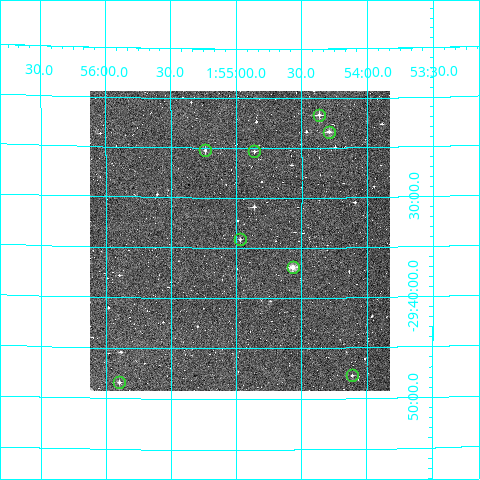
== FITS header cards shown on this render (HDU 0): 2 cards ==
NAXIS1  =                  300
NAXIS2  =                  300

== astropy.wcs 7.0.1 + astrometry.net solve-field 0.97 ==
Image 300 x 300 px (HDU 0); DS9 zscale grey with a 90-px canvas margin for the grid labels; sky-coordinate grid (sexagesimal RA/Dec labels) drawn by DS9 from the SOLVED WCS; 8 Tycho-2 reference stars matched to detected sources circled (green)
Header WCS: RA---TAN/DEC--TAN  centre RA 01:54:58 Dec -29:34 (28.74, -29.57 deg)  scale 6 arcsec/px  FOV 30.0' x 30.0'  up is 0 deg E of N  parity normal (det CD < 0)
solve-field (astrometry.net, Tycho-2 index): VERIFIED the header's WCS against the Tycho-2 star catalogue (verified at 2 index scales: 8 matches each, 0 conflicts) and refined it, rather than solving blind
Solved WCS: RA---TAN-SIP/DEC--TAN-SIP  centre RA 01:54:58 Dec -29:34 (28.74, -29.57 deg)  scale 5.99 arcsec/px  FOV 30.0' x 29.9'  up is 0 deg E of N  parity normal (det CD < 0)
The solver's refit moves the header's centre by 2.1 arcsec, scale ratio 0.9986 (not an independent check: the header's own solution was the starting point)
Tycho-2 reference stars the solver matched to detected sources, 8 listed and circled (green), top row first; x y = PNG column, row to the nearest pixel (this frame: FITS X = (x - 90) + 1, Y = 300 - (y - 91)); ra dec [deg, ICRS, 3 dp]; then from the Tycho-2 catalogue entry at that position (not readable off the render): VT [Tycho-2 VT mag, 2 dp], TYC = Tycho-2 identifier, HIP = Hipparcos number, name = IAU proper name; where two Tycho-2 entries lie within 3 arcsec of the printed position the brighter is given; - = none
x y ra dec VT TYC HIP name
319 115 28.592 -29.362 11.43 6431-812-1 - -
329 132 28.574 -29.390 10.78 6431-418-1 - -
205 150 28.809 -29.421 11.43 6431-1297-1 - -
254 151 28.715 -29.422 12.08 6431-1158-1 - -
240 239 28.742 -29.569 12.54 6431-346-1 - -
293 267 28.642 -29.616 10.34 6431-1066-1 - -
352 375 28.528 -29.795 11.87 6431-826-1 - -
119 382 28.975 -29.807 11.65 6431-644-1 - -